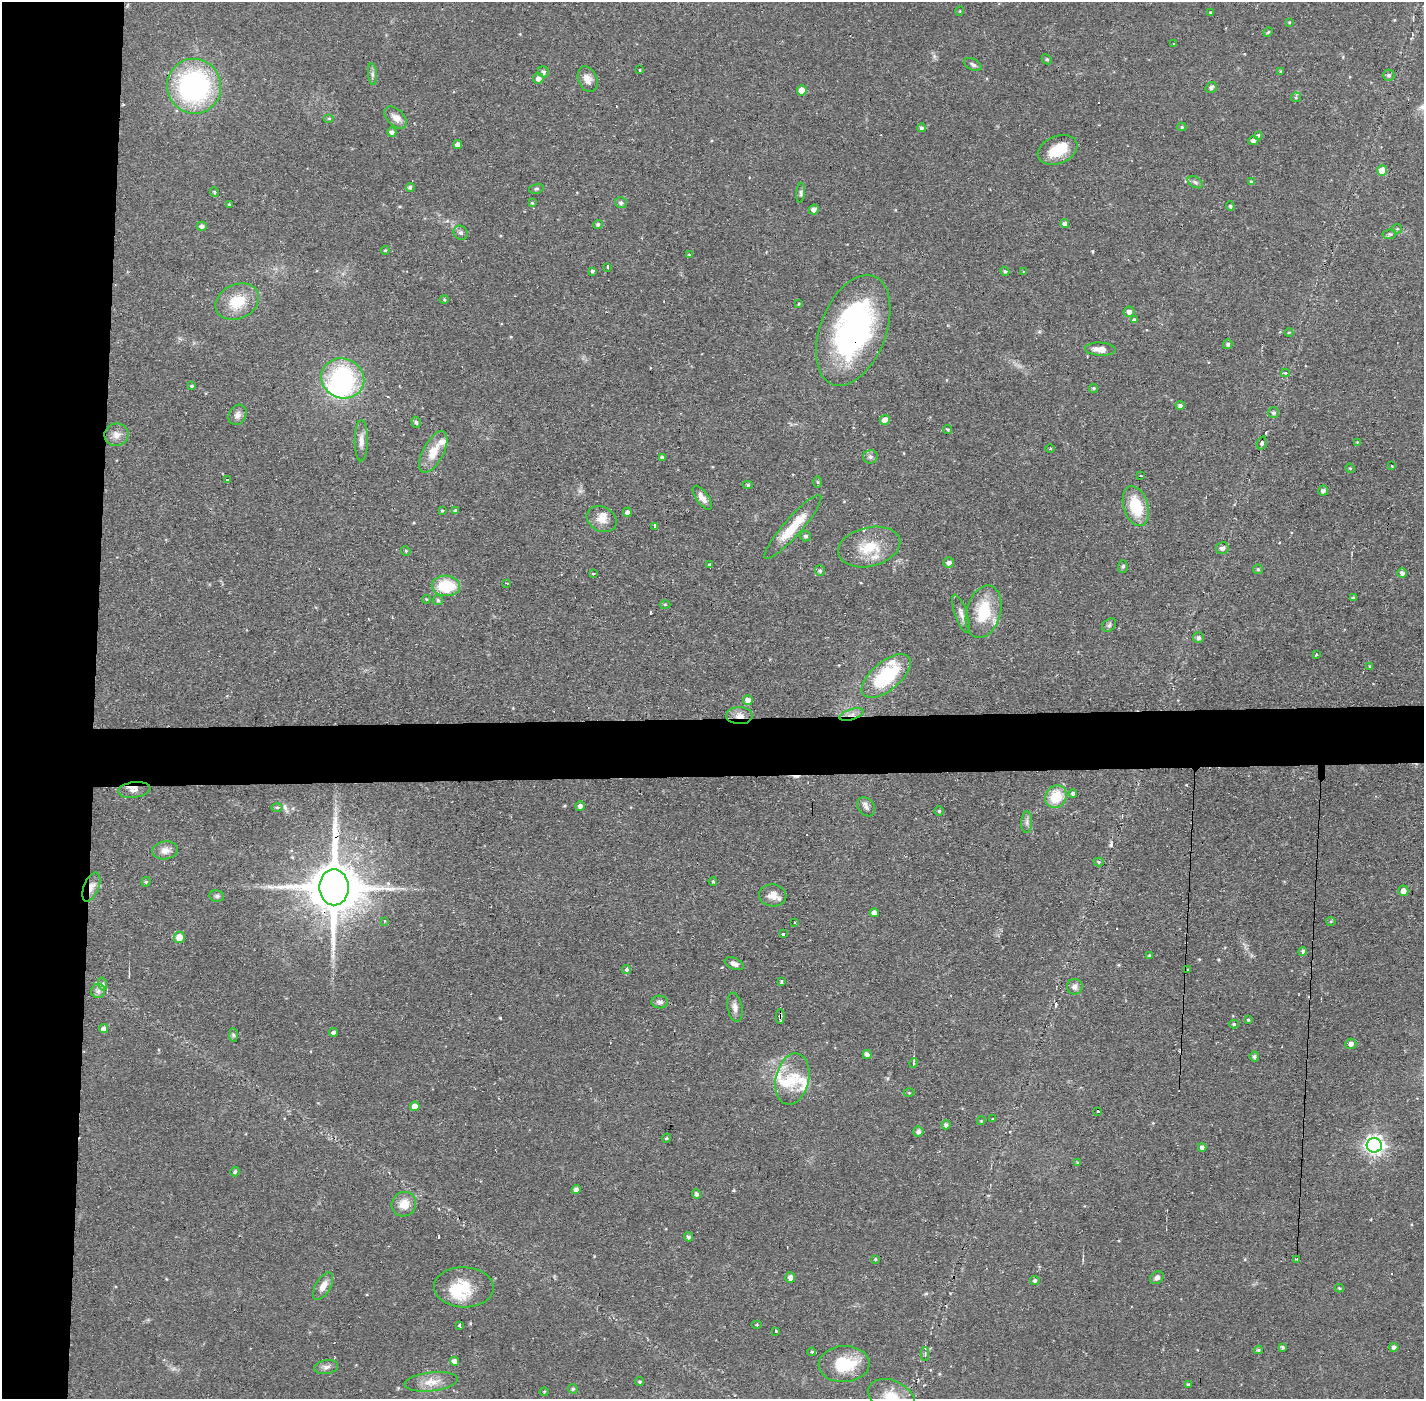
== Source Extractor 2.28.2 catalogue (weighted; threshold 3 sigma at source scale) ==
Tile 4 of 3 x 3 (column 1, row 2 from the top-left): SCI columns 1-1422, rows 1451-2847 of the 4267 x 4298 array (HDU 1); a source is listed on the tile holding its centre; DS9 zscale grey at full resolution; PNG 1426 x 1401 px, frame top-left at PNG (2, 2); each listed source drawn as its Kron ellipse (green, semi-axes under 4 px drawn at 4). Shown black and unused: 10% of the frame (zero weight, under 2 of 3 exposures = <1% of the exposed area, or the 3 px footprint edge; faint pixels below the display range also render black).
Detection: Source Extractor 2.28.2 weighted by HDU 2 'WHT'; one run over the whole footprint, this tile lists its part. Background 0.0915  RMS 0.0065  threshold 0.0291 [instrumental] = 3 sigma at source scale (4.5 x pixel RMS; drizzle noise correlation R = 1.50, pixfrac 1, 0.05/0.05 arcsec/px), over >= 5 px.
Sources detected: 223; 4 inside a brighter object's white glare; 4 cosmic-ray / hot-pixel residue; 1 long thin detection or spike segment (spike, bleed or trail) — neither listed nor drawn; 8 inside a brighter listed object's ellipse — not listed separately; the other 206 listed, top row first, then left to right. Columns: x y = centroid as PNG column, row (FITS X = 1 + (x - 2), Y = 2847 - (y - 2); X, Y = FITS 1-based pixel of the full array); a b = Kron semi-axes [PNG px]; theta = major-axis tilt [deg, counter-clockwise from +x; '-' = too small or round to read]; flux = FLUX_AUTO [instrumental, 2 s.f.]
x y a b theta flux
960 11 5 3 - 0.47
1210 12 3 3 - 0.56
1289 22 3 3 - 0.57
1268 32 5 4 - 0.79
1174 44 3 2 - 0.68
1047 59 5 4 - 1.1
973 64 9 5 -27 1.8
640 70 3 2 - 0.54
1280 71 4 3 - 0.67
543 72 5 5 - 2
372 74 11 4 -85 1.9
1389 75 6 5 - 1.6
538 78 5 5 - 3.4
588 79 13 9 -67 4.6
194 86 27 27 - 130
1211 87 6 5 - 2
802 90 5 5 - 8.7
1296 97 5 5 - 0.83
329 118 5 3 - 0.71
396 118 13 8 -44 5.2
1182 127 4 4 - 0.89
921 128 4 4 - 1.5
392 132 5 4 - 2.2
1258 135 4 4 - 0.84
1253 141 5 4 - 2.3
458 145 4 4 - 3.1
1058 150 20 14 21 16
1382 171 5 5 - 13
1195 182 8 5 -30 1.7
1251 182 4 4 - 1.3
410 187 4 3 - 1.9
536 189 7 4 16 1.2
214 192 5 3 - 0.79
801 193 10 4 84 1.6
532 203 4 4 - 0.77
621 203 6 5 - 1.4
229 204 3 3 - 0.69
1230 206 5 4 - 1
814 209 5 4 - 3.5
598 224 4 4 - 1.5
1065 224 4 4 - 2.9
202 226 5 4 - 2.4
1397 229 5 4 - 0.83
461 233 7 6 - 1.7
1389 234 7 5 6 1.2
385 250 4 4 - 0.61
689 255 4 2 - 0.51
608 267 4 3 - 18
592 271 4 4 - 1.4
1005 271 5 4 - 1.1
1024 272 4 3 - 0.53
444 300 4 3 - 0.6
237 302 23 17 25 19
798 304 4 3 - 0.64
1129 312 5 5 - 3.1
1134 320 4 3 - 1.4
853 330 58 33 69 160
1289 332 4 3 - 0.61
1228 344 5 4 - 1.4
1100 349 15 6 -3 7.2
1285 373 4 3 - 0.89
343 378 22 19 -23 72
192 386 4 3 - 0.98
1093 388 4 4 - 1
1180 406 4 4 - 1.5
1273 413 5 5 - 1.5
238 415 10 8 61 3.1
885 420 5 4 - 4.8
416 422 6 4 -74 1.4
948 430 4 3 - 1.2
116 435 12 11 - 5
361 441 20 6 89 4.9
1357 442 3 3 - 0.54
1262 443 6 5 - 1.8
1050 448 5 3 - 0.64
433 452 23 10 62 12
662 457 4 3 - 1.5
870 457 7 6 - 2
1392 466 2 2 - 0.6
1350 468 5 4 - 0.76
1141 476 3 3 - 1.1
228 480 3 3 - 3.6
818 482 6 4 -88 0.8
748 485 5 4 - 1
1323 491 5 5 - 2.5
702 498 14 6 -54 4.7
1136 506 21 12 -73 25
442 511 4 3 - 0.78
456 511 4 3 - 2
627 512 5 4 - 2.3
602 519 16 12 -30 7.2
654 526 4 3 - 3.4
793 527 41 9 49 21
805 536 5 5 - 1.5
869 547 31 19 14 21
1222 548 6 6 - 3
406 551 5 4 - 0.67
949 563 5 5 - 2.3
710 565 3 3 - 5.1
1123 566 6 5 - 1.1
1258 569 5 4 - 1.1
820 571 5 5 - 1.4
1402 573 5 4 - 2.1
593 574 3 2 - 1.7
507 583 3 2 - 1.5
446 586 14 10 -3 26
1353 598 4 4 - 0.81
426 599 4 3 - 0.64
438 600 5 5 - 1.2
665 604 5 3 - 0.76
984 612 27 17 74 27
961 614 20 6 -71 4
1109 625 8 6 44 1.7
1199 638 5 5 - 2.2
1316 655 3 2 - 0.47
1369 666 4 2 - 0.41
886 676 29 14 40 46
748 700 5 5 - 3.5
852 714 12 5 17 3.6
739 716 13 8 -1 5.3
134 790 16 8 7 4.1
1073 793 4 4 - 1.6
1056 797 12 10 51 20
580 806 5 4 - 2.6
277 807 6 4 0 0.94
866 807 10 8 -51 3
939 811 4 4 - 0.94
1027 822 11 5 89 2.2
165 850 13 9 8 5.2
1099 862 5 4 - 1.1
713 881 4 3 - 0.79
146 882 4 4 - 1
91 887 15 7 68 5
334 887 18 14 89 4300
1403 891 5 5 - 4.5
773 895 14 11 -2 6.3
217 896 7 6 - 1.6
874 913 4 4 - 3.5
384 921 4 4 - 0.82
1331 921 5 4 - 0.77
794 922 3 2 - 0.86
784 934 3 3 - 4
179 937 5 5 - 8
1303 951 4 4 - 1.7
1149 955 4 4 - 0.92
734 964 10 5 -23 3.1
626 969 4 4 - 2.1
1188 969 3 3 - 0.59
781 981 3 3 - 1
103 984 6 4 -72 1.2
1075 987 8 7 - 3.1
98 991 7 7 - 2.2
660 1002 8 6 -2 2.2
735 1007 15 7 -80 3.6
780 1016 7 4 90 1.5
1248 1020 3 3 - 0.77
1234 1024 4 4 - 1
103 1029 5 4 - 3.3
334 1032 4 3 - 2.1
233 1035 7 4 -88 1.2
1351 1044 5 5 - 3.2
867 1055 4 4 - 2.6
1254 1057 5 4 - 1.4
914 1063 5 3 - 0.83
792 1079 26 16 78 20
909 1093 5 3 - 0.67
415 1106 5 4 - 5.9
1098 1111 3 3 - 3.5
993 1119 3 2 - 1.9
981 1121 4 4 - 0.62
946 1125 4 4 - 2.1
918 1131 5 5 - 2.4
667 1138 4 3 - 0.8
1374 1145 7 7 - 310
1202 1147 4 4 - 3
1077 1162 4 3 - 0.54
235 1172 5 4 - 1.3
576 1190 4 4 - 3.2
696 1194 5 4 - 1.8
404 1204 13 12 - 8.9
688 1237 4 4 - 1.4
875 1259 4 3 - 0.8
1297 1259 3 2 - 0.8
790 1277 5 5 - 3.6
1157 1278 7 6 - 2.5
1035 1281 5 4 - 1.6
323 1286 15 7 60 6.3
464 1287 30 20 -2 24
1339 1288 4 3 - 0.84
460 1325 4 3 - 6.2
757 1325 5 3 - 0.66
775 1331 3 3 - 1.1
1282 1347 4 3 - 1.4
1394 1347 4 4 - 2.3
1258 1350 4 3 - 1.2
812 1352 4 3 - 0.77
925 1354 7 4 90 1.1
454 1361 4 4 - 3.5
844 1364 25 18 2 28
326 1367 12 7 10 2.9
431 1382 27 9 6 9.3
640 1382 4 4 - 1
1188 1384 4 4 - 0.92
573 1389 5 4 - 1.1
544 1392 4 4 - 0.72
892 1397 24 16 -25 16
Overlapping masked pixels (flux is a lower limit): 6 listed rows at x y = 853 330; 852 714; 739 716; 91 887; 334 887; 780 1016
Isophote crosses this tile's border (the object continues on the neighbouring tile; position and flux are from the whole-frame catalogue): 1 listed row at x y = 892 1397
Unlisted compact peaks at least as high as the median listed source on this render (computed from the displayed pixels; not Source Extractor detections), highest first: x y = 1111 845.